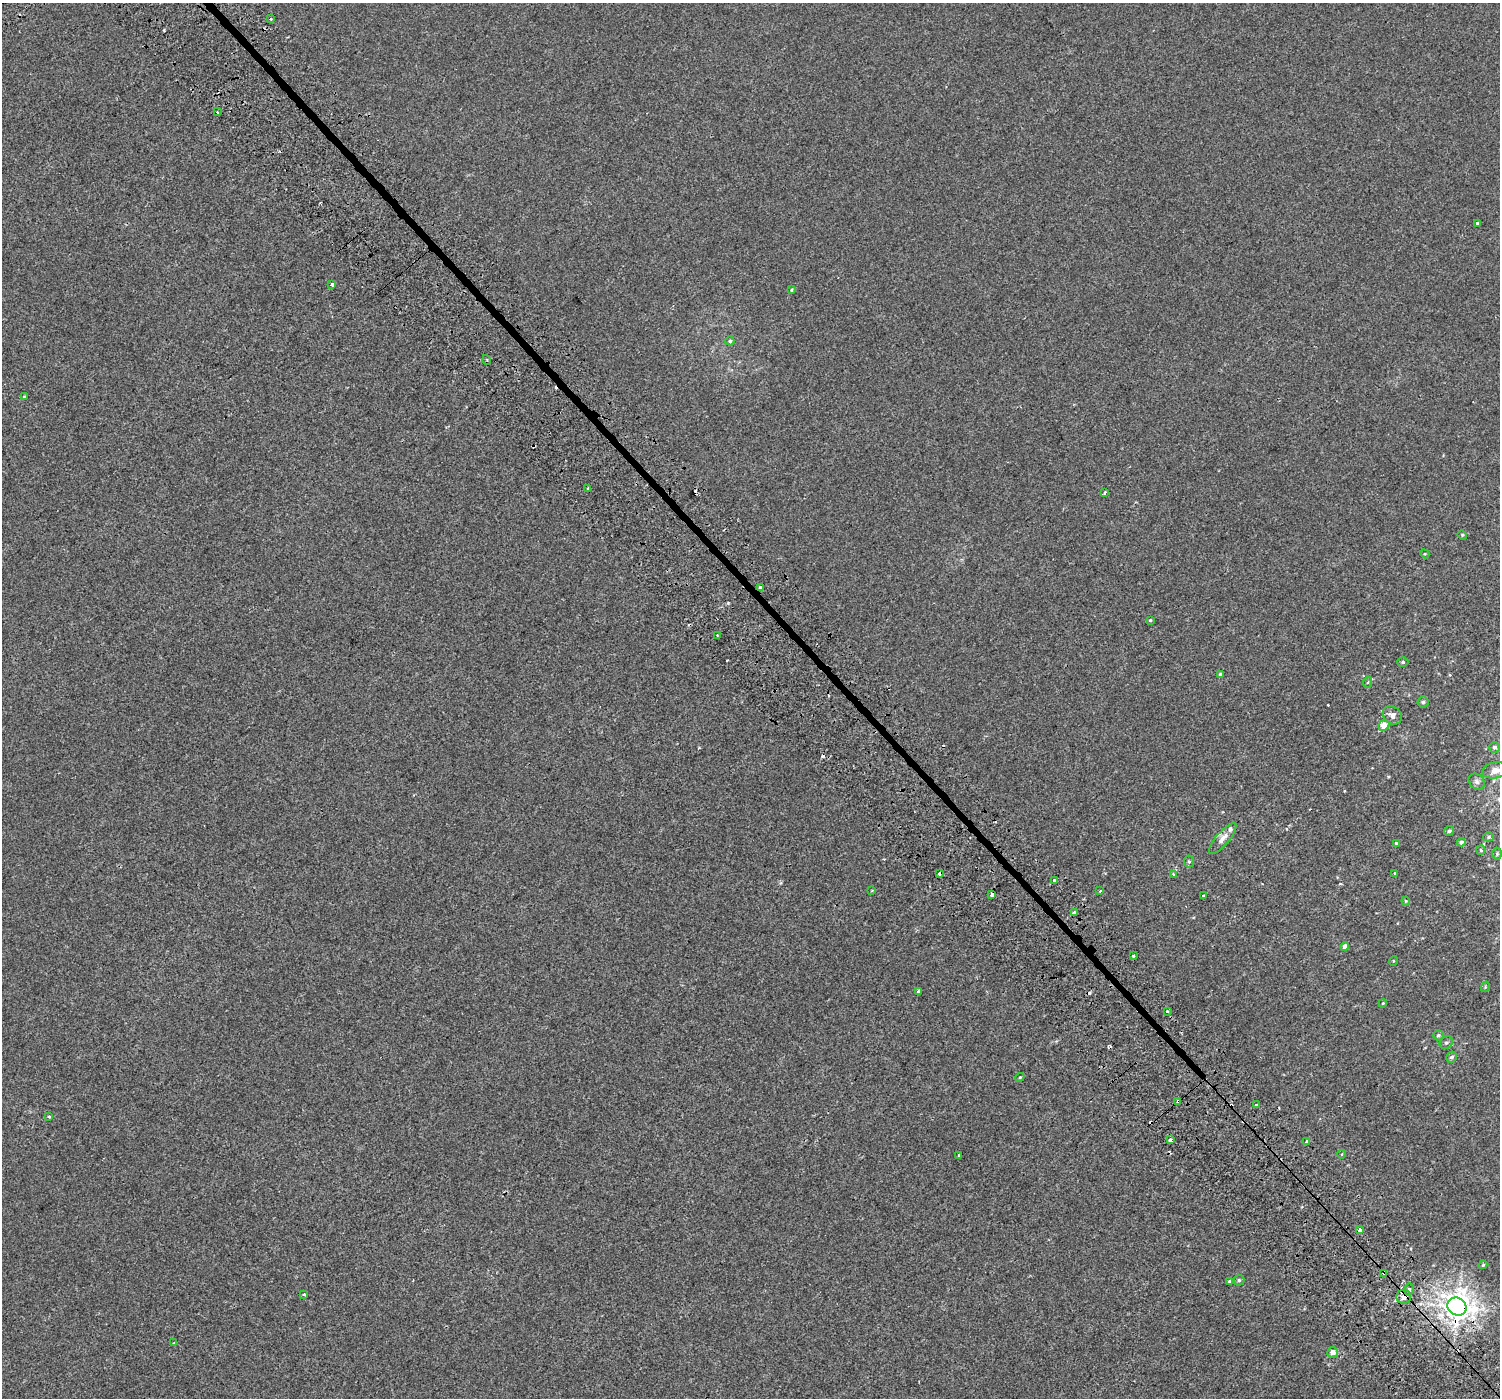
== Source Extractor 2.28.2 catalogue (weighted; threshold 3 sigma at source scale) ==
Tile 6 of 4 x 4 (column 2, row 2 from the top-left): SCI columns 1548-3045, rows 3066-4461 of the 6103 x 6064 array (HDU 1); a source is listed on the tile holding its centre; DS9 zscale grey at full resolution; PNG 1502 x 1400 px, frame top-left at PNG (2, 3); each listed source drawn as its Kron ellipse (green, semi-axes under 4 px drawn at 4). Shown black and unused: <1% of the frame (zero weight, under 2 of 3 exposures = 3% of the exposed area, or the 3 px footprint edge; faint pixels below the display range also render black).
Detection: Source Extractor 2.28.2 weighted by HDU 2 'WHT'; one run over the whole footprint, this tile lists its part. Background 0.00134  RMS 0.0056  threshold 0.0254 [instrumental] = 3 sigma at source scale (4.5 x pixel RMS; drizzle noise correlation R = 1.50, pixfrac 1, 0.0396/0.0396 arcsec/px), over >= 5 px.
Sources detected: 86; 12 cosmic-ray / hot-pixel residue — neither listed nor drawn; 3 inside a brighter listed object's ellipse — not listed separately; the other 71 listed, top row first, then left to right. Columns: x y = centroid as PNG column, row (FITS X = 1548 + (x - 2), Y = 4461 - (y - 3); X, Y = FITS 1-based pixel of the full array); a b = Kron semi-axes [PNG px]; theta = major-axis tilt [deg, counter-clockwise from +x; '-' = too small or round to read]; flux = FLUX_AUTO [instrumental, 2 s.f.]
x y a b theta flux
271 19 3 3 - 1.2
217 112 3 3 - 0.77
1477 224 3 3 - 14
332 285 3 3 - 5.1
791 289 4 3 - 1.2
730 341 4 4 - 0.79
487 360 5 3 - 0.47
24 397 4 3 - 0.87
588 488 4 3 - 0.51
1105 492 3 3 - 1.1
1462 535 5 4 - 0.58
1425 554 5 3 - 0.48
760 588 4 3 - 2.4
1150 620 3 3 - 0.53
717 635 2 2 - 0.39
1403 662 5 4 - 0.76
1221 674 4 4 - 1.2
1368 682 5 3 - 0.61
1423 702 5 5 - 0.9
1392 715 10 8 -40 2.7
1384 725 6 5 - 7.1
1494 747 5 5 - 1.2
1495 770 13 8 11 4.1
1477 782 9 7 -46 1.5
1449 831 5 4 - 1.1
1488 837 5 4 - 0.83
1223 838 19 6 49 3.5
1461 842 4 4 - 1.5
1396 843 4 4 - 0.55
1481 850 5 4 - 0.63
1497 854 6 5 - 0.72
1189 861 6 5 - 0.82
939 873 3 3 - 4.3
1394 873 3 3 - 1.6
1174 875 4 3 - 1
1055 880 3 3 - 7.9
872 890 3 3 - 0.49
1100 891 3 2 - 0.55
992 895 3 3 - 13
1203 896 3 3 - 0.81
1406 901 4 4 - 0.56
1074 913 3 3 - 28
1345 947 4 4 - 2.6
1133 956 3 3 - 0.66
1393 961 5 3 - 0.37
1485 987 5 3 - 0.5
918 991 4 3 - 4.1
1383 1003 4 3 - 0.36
1167 1012 3 3 - 2.2
1438 1035 5 5 - 1
1446 1043 7 6 - 1.3
1452 1057 5 5 - 1.2
1020 1077 5 3 - 0.52
1178 1101 4 3 - 2.8
1256 1105 3 3 - 1
49 1116 3 3 - 0.79
1170 1140 3 3 - 3.5
1307 1141 4 3 - 2.2
1342 1154 4 3 - 0.35
959 1155 3 2 - 0.56
1360 1230 3 3 - 2.7
1483 1265 4 3 - 0.55
1384 1273 4 3 - 1.4
1239 1280 5 5 - 0.88
1230 1281 4 3 - 0.82
1409 1289 6 5 - 1.2
304 1294 3 3 - 1.5
1404 1297 7 7 - 3.2
1457 1307 10 8 -32 620
173 1343 3 3 - 0.44
1333 1352 5 5 - 3.3
Overlapping masked pixels (flux is a lower limit): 5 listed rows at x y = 760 588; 1178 1101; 1384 1273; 1404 1297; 1457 1307
Isophote crosses this tile's border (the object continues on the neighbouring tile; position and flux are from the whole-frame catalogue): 1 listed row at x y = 1495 770
Unlisted compact peaks at least as high as the median listed source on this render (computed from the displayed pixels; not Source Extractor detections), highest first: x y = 728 603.